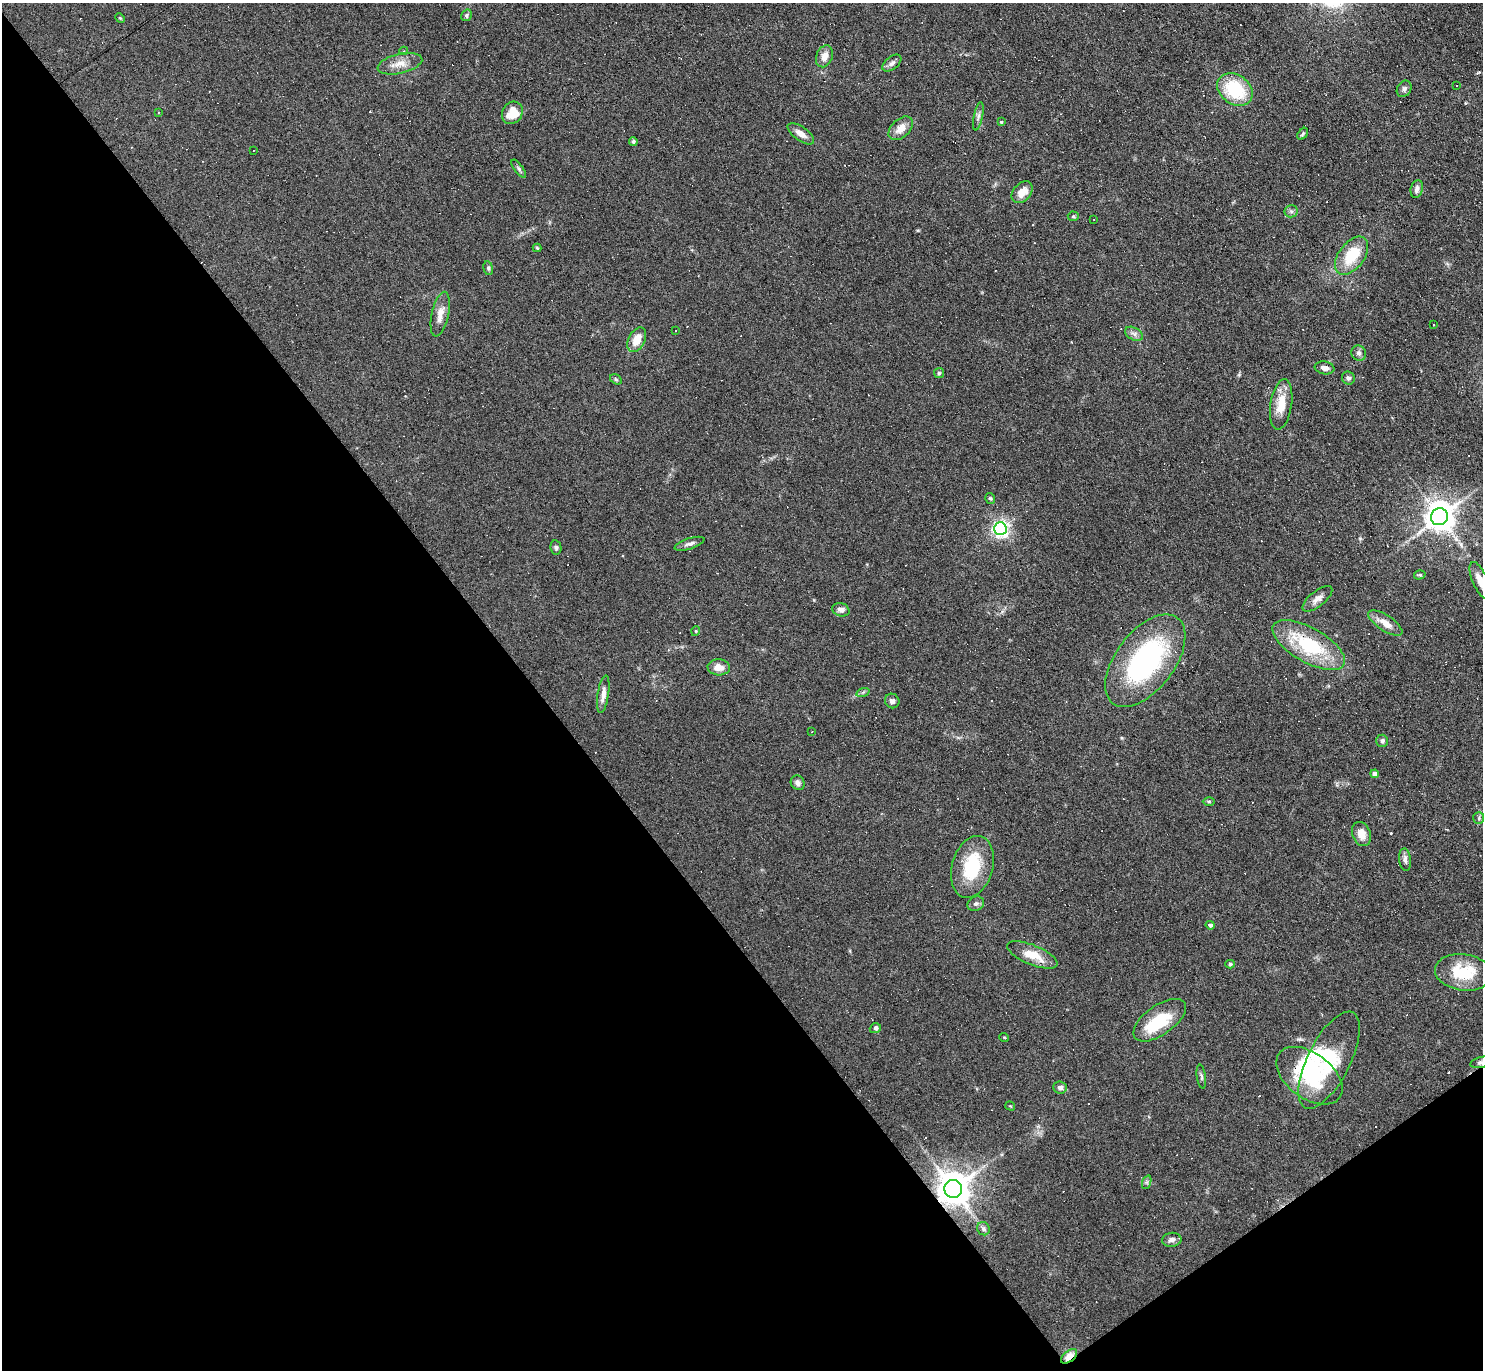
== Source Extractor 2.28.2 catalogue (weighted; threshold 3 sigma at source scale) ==
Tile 14 of 4 x 4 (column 2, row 4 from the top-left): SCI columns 1482-2962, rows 152-1519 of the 5923 x 5919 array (HDU 1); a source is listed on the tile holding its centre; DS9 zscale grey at full resolution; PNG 1485 x 1372 px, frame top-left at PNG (2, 3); each listed source drawn as its Kron ellipse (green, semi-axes under 4 px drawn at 4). Shown black and unused: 39% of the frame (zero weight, under 3 of 6 exposures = <1% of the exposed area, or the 3 px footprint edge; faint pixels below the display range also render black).
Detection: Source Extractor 2.28.2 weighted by HDU 2 'WHT'; one run over the whole footprint, this tile lists its part. Background 0.103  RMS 0.0063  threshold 0.0259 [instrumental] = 3 sigma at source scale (4.09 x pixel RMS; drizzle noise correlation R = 1.36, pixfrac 0.8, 0.05/0.05 arcsec/px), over >= 5 px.
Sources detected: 133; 4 inside a brighter object's white glare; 46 cosmic-ray / hot-pixel residue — neither listed nor drawn; the other 83 listed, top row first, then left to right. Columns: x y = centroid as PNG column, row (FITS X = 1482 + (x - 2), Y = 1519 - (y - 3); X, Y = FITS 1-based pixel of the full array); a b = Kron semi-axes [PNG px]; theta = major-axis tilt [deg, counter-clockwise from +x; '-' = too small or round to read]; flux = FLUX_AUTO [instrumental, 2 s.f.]
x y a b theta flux
466 15 6 5 - 1
120 18 5 4 - 0.54
404 51 4 4 - 0.74
824 56 11 8 69 4.8
892 63 11 6 39 2.2
400 64 23 9 13 7.2
1457 85 3 3 - 2.6
1404 89 9 7 58 1.8
1235 90 19 14 -35 33
158 112 3 2 - 0.68
512 113 12 10 56 13
978 116 14 4 78 1.9
1001 122 4 3 - 0.57
901 128 14 9 42 6.2
801 134 15 7 -35 4.9
1303 134 7 4 51 0.94
633 141 4 4 - 1.1
254 150 3 2 - 0.53
519 169 11 4 -54 1.4
1417 189 9 6 76 2.5
1022 192 12 8 46 7.1
1291 211 6 6 - 1.5
1073 216 5 5 - 0.78
1094 219 3 2 - 0.38
537 248 4 4 - 0.79
1352 256 22 13 53 21
488 268 7 5 -81 1.1
440 314 23 8 78 6.4
1433 324 3 3 - 0.87
676 331 3 2 - 0.93
1134 334 10 6 -29 2.2
637 340 13 8 64 8.9
1359 353 8 7 - 2.1
1324 368 10 6 -9 3.2
939 373 5 5 - 1.1
1348 378 7 6 - 1.6
616 379 6 4 -31 0.88
1281 404 25 10 81 11
990 498 6 4 -55 0.92
1439 517 9 8 - 980
1000 529 6 6 - 210
690 544 15 5 18 2.4
556 548 7 5 -81 1.2
1420 575 6 4 17 0.81
1480 580 20 7 -67 6.4
1317 599 18 7 39 3.9
841 610 9 6 -16 2.7
1385 623 20 8 -33 7.3
696 631 5 3 - 0.53
1309 645 40 17 -30 44
1145 661 54 29 53 110
719 667 11 8 -4 5.9
863 692 7 4 19 1.1
603 694 19 5 82 4.1
892 701 7 7 - 2
812 731 2 2 - 0.36
1382 741 6 6 - 1.7
1375 774 4 4 - 3.9
798 783 7 6 - 2.1
1209 801 6 4 0 0.73
1479 818 6 5 - 1.1
1361 834 12 9 -69 6.1
1405 860 11 6 -84 2.1
972 867 32 20 74 32
976 904 8 7 - 1.9
1210 925 4 4 - 1.4
1032 955 27 10 -22 12
1230 964 5 4 - 0.75
1463 972 29 18 -8 25
1160 1020 30 14 35 27
875 1028 6 5 - 2.2
1004 1037 5 3 - 0.47
1329 1060 53 21 63 38
1482 1062 11 5 13 2.3
1309 1076 37 22 -36 40
1201 1077 12 4 -82 1.4
1060 1088 7 6 - 2.4
1010 1106 5 3 - 0.56
1147 1182 7 4 72 1.2
953 1189 9 9 - 1300
983 1229 7 6 - 1.5
1172 1240 10 7 4 2.6
1069 1356 9 5 39 6.8
Overlapping masked pixels (flux is a lower limit): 3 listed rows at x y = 1482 1062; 953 1189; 1069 1356
Isophote crosses this tile's border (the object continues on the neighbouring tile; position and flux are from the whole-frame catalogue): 2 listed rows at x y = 1480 580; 1482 1062